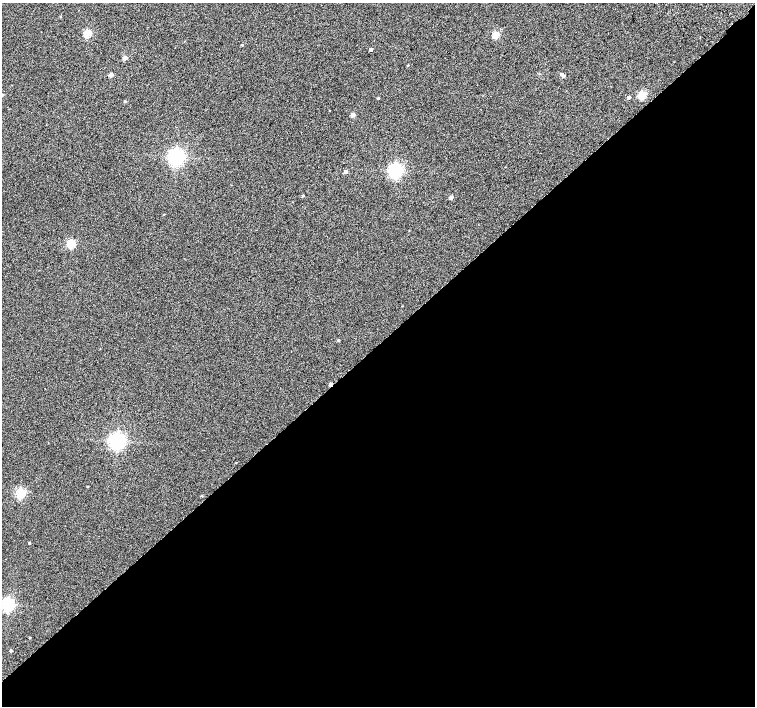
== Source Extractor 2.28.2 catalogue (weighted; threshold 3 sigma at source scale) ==
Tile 15 of 4 x 4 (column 3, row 4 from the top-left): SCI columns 3063-4567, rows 264-1671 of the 6118 x 6093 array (HDU 1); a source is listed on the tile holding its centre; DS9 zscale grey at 2 x 2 block average (1 PNG px = mean of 2 x 2 image px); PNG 757 x 708 px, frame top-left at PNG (2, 3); no overlay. Shown black and unused: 51% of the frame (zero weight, under 2 of 3 exposures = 3% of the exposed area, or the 3 px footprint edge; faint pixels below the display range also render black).
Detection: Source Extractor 2.28.2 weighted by HDU 2 'WHT'; one run over the whole footprint, this tile lists its part. Background 0.0524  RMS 0.052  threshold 0.234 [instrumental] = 3 sigma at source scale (4.5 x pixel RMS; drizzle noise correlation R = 1.50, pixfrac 1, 0.0396/0.0396 arcsec/px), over >= 5 px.
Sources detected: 33; all 33 listed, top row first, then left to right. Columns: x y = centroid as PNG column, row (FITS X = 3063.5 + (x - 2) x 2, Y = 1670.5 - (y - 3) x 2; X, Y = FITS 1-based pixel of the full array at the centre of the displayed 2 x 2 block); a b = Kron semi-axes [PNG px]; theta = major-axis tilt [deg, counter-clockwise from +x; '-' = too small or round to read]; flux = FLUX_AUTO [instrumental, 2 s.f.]
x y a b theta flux
87 34 3 3 - 500
496 35 3 3 - 330
242 45 2 2 - 9.9
371 49 3 2 - 29
125 58 3 3 - 110
407 65 3 2 - 7
561 74 3 2 - 21
111 75 3 3 - 70
564 76 3 3 - 14
2 95 2 2 - 17
642 95 3 3 - 480
628 97 3 2 - 29
378 98 3 2 - 7.8
125 102 3 2 - 14
353 115 3 3 - 100
176 157 6 4 -58 4800
395 171 4 4 - 3100
346 172 3 2 - 64
303 196 3 2 - 12
451 197 3 3 - 40
164 214 2 2 - 4.6
71 244 3 3 - 650
338 340 3 2 - 12
331 384 3 2 - 44
117 441 5 4 - 4600
236 463 3 2 - 4.7
87 486 3 2 - 6.1
21 493 4 3 - 970
202 496 2 2 - 10
29 543 2 2 - 14
8 604 4 4 - 2400
30 637 2 2 - 6.5
11 651 2 2 - 26
Overlapping masked pixels (flux is a lower limit): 1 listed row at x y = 331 384
Isophote crosses this tile's border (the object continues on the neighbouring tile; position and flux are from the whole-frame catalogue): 1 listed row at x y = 2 95